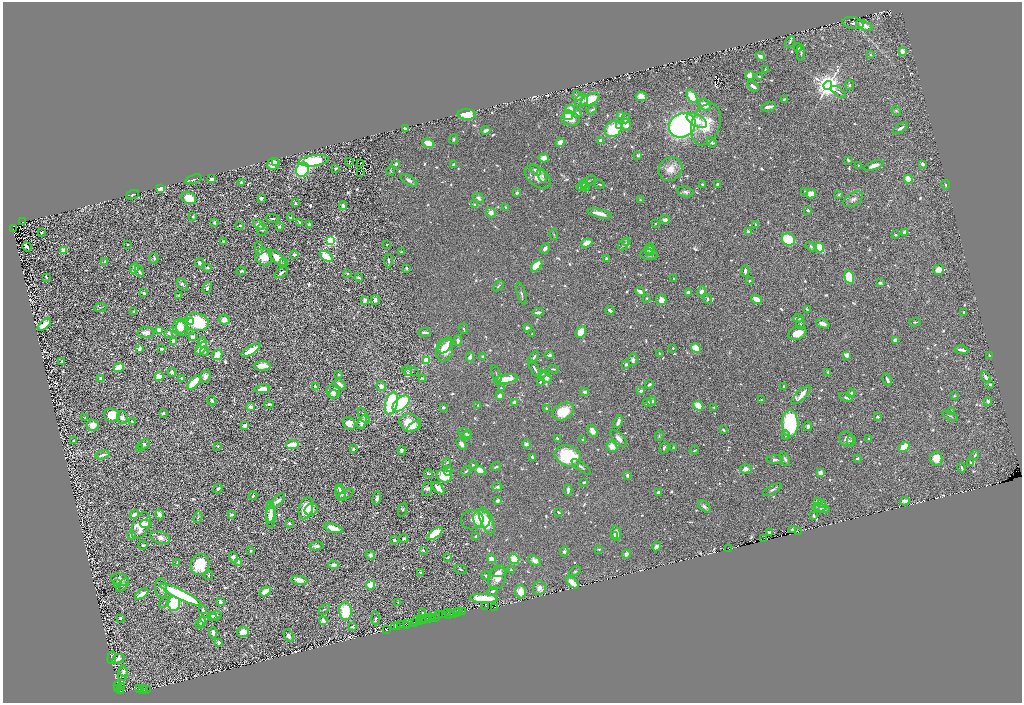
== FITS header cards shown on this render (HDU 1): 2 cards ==
NAXIS1  =                 2039
NAXIS2  =                 1401

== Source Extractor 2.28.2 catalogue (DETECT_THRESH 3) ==
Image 2039 x 1401 px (HDU 1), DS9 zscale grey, zoomed out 1/2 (1 PNG px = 2 x 2 image px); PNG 1024 x 705 px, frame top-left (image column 2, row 1401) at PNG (3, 2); each listed source drawn as its Kron ellipse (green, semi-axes under 4 px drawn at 4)
Background 0.515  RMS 0.024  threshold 0.073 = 3 sigma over >= 5 px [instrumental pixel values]
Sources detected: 1070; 82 cannot appear on this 1/2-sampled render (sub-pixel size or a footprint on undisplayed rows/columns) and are neither listed nor drawn; of the other 988, the 500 brightest by FLUX_AUTO listed and drawn (488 fainter detections omitted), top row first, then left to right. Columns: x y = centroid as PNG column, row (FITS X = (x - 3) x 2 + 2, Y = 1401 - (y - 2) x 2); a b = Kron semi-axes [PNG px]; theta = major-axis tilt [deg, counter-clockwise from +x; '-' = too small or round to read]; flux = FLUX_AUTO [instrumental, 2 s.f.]
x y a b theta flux
853 23 11 6 -11 17
864 26 9 4 -24 47
790 42 6 3 60 6.2
798 47 4 3 - 15
902 51 3 3 - 39
801 53 8 2 87 7.1
870 55 3 2 - 5.6
761 56 5 3 - 32
765 69 3 2 - 5.5
750 75 4 4 - 49
759 76 4 3 - 5.4
828 85 4 4 - 5900
850 85 5 4 - 6.4
753 86 6 2 -39 19
839 92 9 3 -34 9.9
577 96 5 4 - 17
692 96 7 4 -59 110
641 97 6 4 -11 30
784 99 3 2 - 7.4
590 100 10 5 28 160
581 101 7 6 - 19
705 105 6 5 - 45
769 107 7 2 12 24
570 109 5 4 - 52
592 110 5 3 - 6.4
896 111 5 4 - 7.8
578 113 4 3 - 17
467 114 9 5 -2 100
568 115 5 4 - 120
621 115 3 3 - 25
571 119 9 6 -7 37
626 119 5 3 - 13
697 121 11 6 -29 52
706 124 22 14 71 150
619 125 4 3 - 8.8
626 125 6 5 - 41
682 125 14 11 32 1100
405 128 4 3 - 10
900 128 8 3 34 15
613 129 9 7 43 190
486 130 5 3 - 19
454 139 5 3 - 7.5
601 141 4 4 - 26
560 142 5 4 - 41
711 142 6 4 -52 13
428 143 6 4 -25 60
638 155 3 2 - 22
544 158 5 4 - 28
848 160 3 2 - 6.1
314 161 15 5 7 250
276 162 3 2 - 6.5
349 162 4 3 - 7.9
273 164 6 6 - 29
360 164 3 1 - 9.2
396 164 4 2 - 9.1
453 164 4 2 - 11
923 164 3 2 - 18
858 165 2 2 - 5.9
874 166 10 3 18 31
336 168 2 2 - 9.3
670 169 12 11 - 57
303 170 7 6 - 490
535 170 6 3 -44 12
391 171 5 3 - 6.5
361 172 4 1 - 5.5
542 176 7 4 -63 13
538 177 15 9 -37 59
193 179 8 2 18 6.7
212 179 3 3 - 19
908 179 4 3 - 69
409 180 9 4 -31 18
588 182 8 2 31 5.3
241 183 3 2 - 12
584 184 3 2 - 6.4
599 184 5 2 - 5.2
703 184 3 2 - 11
717 184 3 3 - 7.7
946 185 4 3 - 5.9
582 186 5 3 - 21
585 187 4 3 - 12
161 189 4 3 - 58
805 191 3 2 - 6.4
686 192 8 5 -16 15
517 193 3 3 - 13
811 194 5 4 - 43
132 195 7 2 21 7
839 195 4 3 - 5.6
189 198 8 5 -24 89
261 198 3 3 - 14
479 198 6 4 -39 13
853 199 11 6 32 22
640 200 3 3 - 5.5
295 203 4 2 - 7.3
475 205 3 2 - 16
343 206 4 4 - 18
505 207 3 2 - 7.4
808 210 3 2 - 12
491 213 5 5 - 26
600 213 12 3 -13 45
193 217 4 3 - 7.5
273 218 7 2 -2 6.2
291 218 4 2 - 14
665 220 4 3 - 20
22 222 3 2 - 460
214 222 3 3 - 8.9
299 223 2 2 - 7.6
655 223 2 2 - 10
756 224 3 2 - 7.7
240 225 3 2 - 15
259 225 6 3 -42 20
309 225 3 3 - 37
279 227 2 2 - 28
13 229 2 1 - 30
262 229 6 5 - 12
748 232 2 2 - 37
904 232 3 3 - 25
41 233 2 2 - 18
554 234 5 3 - 5.4
896 235 3 2 - 6.5
788 239 7 6 - 160
331 240 3 3 - 760
223 241 3 2 - 6.2
626 242 4 3 - 6.6
587 243 6 4 18 49
128 244 2 2 - 7.8
624 244 7 4 54 10
386 245 3 2 - 6.8
811 246 6 4 -32 9.1
27 247 5 2 - 14
819 247 5 3 - 200
259 248 6 3 -80 7
545 248 5 4 - 15
650 249 5 5 - 15
64 250 3 2 - 110
650 251 5 3 - 5.3
402 252 4 3 - 9.2
294 255 3 3 - 11
649 255 9 5 -3 17
326 256 7 4 -35 100
264 257 9 8 - 73
154 258 5 3 - 6.8
277 258 11 5 -44 63
606 258 3 2 - 6.7
388 261 7 2 -88 6.7
105 262 4 2 - 10
200 263 5 4 - 15
283 263 5 3 - 6.2
537 266 7 4 45 160
208 267 3 3 - 11
134 268 5 3 - 33
406 268 3 3 - 8.3
938 270 5 5 - 41
241 271 5 3 - 7.2
745 271 5 2 - 15
139 272 6 3 -56 9.8
281 273 7 3 33 12
347 273 4 2 - 7.9
46 277 3 2 - 6.7
849 277 7 4 -75 150
359 278 4 2 - 7.1
674 278 2 2 - 7.6
749 281 3 3 - 6.8
880 283 3 3 - 18
182 284 7 4 -54 12
498 286 6 2 45 6.3
207 288 6 3 70 9.9
640 291 5 2 - 20
702 291 5 4 - 20
688 292 3 2 - 24
144 293 4 2 - 13
521 294 11 3 -74 9.5
179 296 4 2 - 5.8
647 298 2 2 - 5.6
708 299 5 3 - 7.4
756 299 6 3 -32 52
365 300 2 2 - 65
375 300 5 4 - 16
661 300 5 5 - 46
100 307 6 3 5 6.3
807 309 3 2 - 6.6
610 310 4 2 - 19
134 311 4 3 - 6.4
538 312 6 3 5 17
964 312 3 2 - 7.7
798 318 5 3 - 21
224 320 5 4 - 37
190 321 4 3 - 18
197 322 12 9 -14 240
915 322 6 2 4 6.3
800 324 6 3 -88 8.1
823 324 7 4 -21 22
44 325 8 4 40 79
179 326 8 6 67 77
182 328 8 5 -73 45
527 328 4 3 - 17
464 329 5 3 - 6.4
159 330 3 3 - 45
425 332 6 2 1 12
581 332 6 4 56 60
146 333 8 5 3 21
169 333 4 3 - 12
797 333 9 6 19 72
532 334 3 2 - 7
193 337 4 3 - 17
458 340 5 3 - 17
896 340 4 4 - 14
174 341 4 3 - 52
202 343 5 3 - 28
445 345 9 5 52 27
201 348 8 4 52 43
673 348 2 2 - 7.1
696 348 5 3 - 180
139 349 3 2 - 30
162 349 4 3 - 6.7
251 350 11 3 31 99
444 350 11 8 77 81
962 350 7 2 -10 20
204 351 4 2 - 13
660 354 2 2 - 8.9
217 355 5 5 - 59
549 355 5 4 - 10
847 355 3 3 - 39
989 355 3 2 - 5.8
483 356 3 3 - 6
470 357 5 3 - 22
534 357 7 3 57 13
426 360 3 3 - 260
633 360 6 4 90 17
61 362 3 2 - 5.7
626 364 3 3 - 9.6
262 366 8 4 3 53
119 368 5 3 - 120
535 369 9 2 -60 14
553 369 5 2 - 5.8
410 371 9 5 -15 11
172 372 4 3 - 13
828 372 2 2 - 8.1
408 373 4 4 - 7.8
542 373 4 3 - 5.2
339 374 3 2 - 6
496 374 9 2 -66 5.8
205 376 7 5 73 18
159 377 4 4 - 45
986 377 6 3 -59 19
101 378 2 2 - 45
182 378 2 2 - 8
422 378 3 2 - 6.1
546 378 6 4 -43 19
506 379 12 4 8 94
887 380 6 2 -63 19
540 382 3 2 - 6.9
194 383 8 3 48 220
340 384 7 3 -34 22
650 384 4 3 - 10
990 384 3 2 - 6.3
381 386 5 4 - 32
783 386 3 2 - 5.9
315 387 3 2 - 9.4
501 388 4 2 - 8
262 389 8 3 6 48
333 391 7 6 - 43
641 391 4 3 - 14
585 392 4 4 - 14
851 393 4 3 - 14
334 395 5 3 - 8.2
801 395 12 5 43 64
500 396 4 3 - 29
954 396 2 2 - 6.3
846 397 7 4 -15 13
761 400 2 2 - 5.7
212 401 5 2 - 7.9
652 401 5 4 - 15
988 401 4 4 - 8.1
514 402 4 3 - 16
391 403 11 6 74 400
401 403 10 6 41 450
647 403 4 4 - 10
269 404 5 2 - 8.1
478 405 2 2 - 6.6
698 406 5 4 - 71
251 407 2 2 - 88
443 407 2 2 - 11
713 407 3 3 - 5.9
546 409 4 3 - 7.8
951 411 3 2 - 5.3
563 412 11 8 28 120
163 413 4 3 - 5.9
112 415 8 6 -4 100
364 416 8 4 -59 13
950 416 8 3 -23 7.4
122 417 6 5 - 26
877 417 3 2 - 10
85 418 2 2 - 8.1
132 422 3 2 - 9.5
362 422 7 4 63 32
618 422 7 3 70 22
349 423 6 6 - 40
410 423 11 8 -17 110
790 424 13 8 -87 420
93 425 6 6 - 36
245 425 2 2 - 65
413 426 7 3 33 25
808 426 5 3 - 17
723 430 3 2 - 7.3
593 431 6 4 -58 30
465 433 7 3 -17 8.2
466 435 6 3 38 8.4
786 435 4 3 - 7.2
659 436 5 3 - 5.4
557 438 3 2 - 7.1
619 438 11 5 -45 23
846 439 8 7 - 23
869 439 4 2 - 6.8
583 440 3 3 - 8.8
73 441 2 2 - 5.4
851 441 6 4 75 7.1
144 444 6 4 37 16
462 444 6 4 -56 26
526 444 4 3 - 22
292 445 6 3 6 90
218 446 2 2 - 7.3
612 446 6 5 - 44
904 447 5 4 - 130
140 448 2 2 - 7.4
664 448 6 3 63 7.1
673 448 3 2 - 11
353 449 3 2 - 11
694 450 5 2 - 5.2
402 451 4 3 - 12
102 455 7 2 16 23
975 455 5 3 - 7.2
568 456 14 10 -22 250
532 457 3 2 - 9.7
857 458 3 3 - 7.4
936 458 7 6 - 63
785 459 8 3 -64 11
775 460 8 4 2 12
970 462 4 3 - 5.8
447 463 4 3 - 5.7
473 465 2 2 - 6.3
496 467 5 3 - 10
581 467 11 3 -37 10
962 468 5 2 - 7.5
746 469 6 4 5 25
480 470 6 4 -30 41
448 471 5 2 - 18
466 471 5 3 - 5.3
821 473 2 2 - 92
428 474 4 2 - 7
627 475 3 2 - 13
444 476 8 6 -24 95
584 482 3 2 - 8.3
497 487 5 4 - 7.8
438 488 8 3 -45 35
218 489 5 3 - 8.6
339 489 5 3 - 14
427 489 7 5 85 13
568 490 5 3 - 15
772 490 10 3 27 13
341 493 7 5 -67 26
658 493 4 3 - 20
346 495 9 3 30 5.3
253 496 4 3 - 7.7
377 498 7 3 78 15
277 501 10 3 44 16
498 501 3 3 - 16
818 501 4 3 - 18
905 501 5 3 - 22
822 503 3 2 - 7.3
704 506 7 4 -42 15
819 507 6 3 -7 7.2
306 508 11 6 74 120
822 508 7 3 -13 9.9
311 510 7 5 33 24
403 510 7 4 72 8.8
270 512 11 3 -90 23
559 512 4 2 - 6.7
134 514 5 3 - 40
159 514 5 3 - 34
231 515 2 2 - 22
271 516 11 5 87 49
814 516 4 3 - 7.3
198 517 6 3 70 7.4
482 519 9 8 - 250
472 520 11 9 14 25
487 521 14 6 -68 88
289 523 3 3 - 7.1
146 524 5 3 - 23
141 526 14 8 65 130
333 528 9 3 -17 64
792 529 2 2 - 7.6
798 531 2 1 - 9.2
616 533 7 4 -81 27
769 533 3 3 - 15
435 534 9 4 37 190
131 536 4 3 - 14
476 536 3 3 - 7.1
615 536 4 3 - 9.4
160 537 10 6 -19 27
404 538 4 3 - 8.4
764 538 2 1 - 29
394 540 3 3 - 10
143 545 5 3 - 7.1
316 546 7 4 6 17
656 546 5 3 - 18
599 549 3 3 - 5.6
729 549 2 1 - 24
423 550 3 2 - 5.3
250 551 2 2 - 5.6
564 552 5 4 - 9.9
626 554 4 3 - 14
370 555 5 4 - 16
233 557 5 4 - 16
448 557 3 3 - 7.5
491 559 4 4 - 41
514 559 5 4 - 120
535 561 7 4 -34 28
239 562 3 3 - 18
177 563 4 3 - 6.7
200 565 11 9 66 120
333 565 5 4 - 18
460 569 6 3 -11 5.9
511 570 3 2 - 5.3
575 571 6 4 28 7.6
498 572 8 4 3 22
421 573 3 3 - 14
209 575 5 2 - 7.2
486 576 5 3 - 7.1
497 577 13 8 72 66
120 580 9 5 -19 30
299 580 8 3 -10 48
118 583 4 3 - 5.3
573 583 7 4 -40 76
123 585 8 3 51 9.4
370 585 4 4 - 120
161 588 10 6 -88 20
539 588 7 6 - 34
492 591 6 3 30 14
265 592 6 3 34 72
521 592 7 5 90 60
142 594 7 3 36 49
181 595 23 4 -26 570
484 599 13 4 -3 170
164 602 6 3 43 5.5
220 602 3 3 - 10
398 602 2 2 - 7.4
174 603 7 6 - 260
485 606 2 1 - 6.2
494 607 2 1 - 24
324 609 6 3 45 7.9
203 610 3 2 - 9
346 611 9 6 -84 190
462 611 3 1 - 83
456 612 3 1 - 140
459 612 2 1 - 80
423 613 2 2 - 11
448 613 2 1 - 43
454 613 2 2 - 77
438 614 2 1 - 110
443 614 3 1 - 38
450 614 5 1 - 140
216 615 6 3 15 8.7
212 616 5 3 - 8.7
433 617 4 2 - 250
435 617 3 1 - 79
120 618 4 3 - 5.8
375 618 7 3 90 7.8
431 618 5 1 - 400
422 619 3 2 - 230
429 619 4 2 - 130
323 620 4 3 - 24
202 621 5 3 - 23
416 621 4 2 - 190
424 621 3 1 - 190
419 622 2 1 - 37
408 623 3 1 - 48
415 623 2 1 - 100
200 624 4 3 - 6.8
401 625 2 1 - 110
406 625 2 1 - 58
395 626 3 2 - 530
352 627 3 3 - 12
398 627 3 1 - 96
387 630 2 1 - 120
243 632 6 5 - 39
213 633 6 4 -85 13
289 636 7 4 -62 19
219 642 3 3 - 14
112 658 6 4 83 20
118 659 6 4 20 27
124 671 5 4 - 12
123 673 8 4 85 15
117 686 4 1 - 27
121 686 3 1 - 10
118 689 2 2 - 37
140 689 3 2 - 1100
142 689 2 1 - 240
145 690 3 2 - 28
147 690 2 1 - 57
121 691 3 2 - 47
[488 fainter detections neither listed nor drawn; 82 sub-pixel or undisplayed-footprint detections neither listed nor drawn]